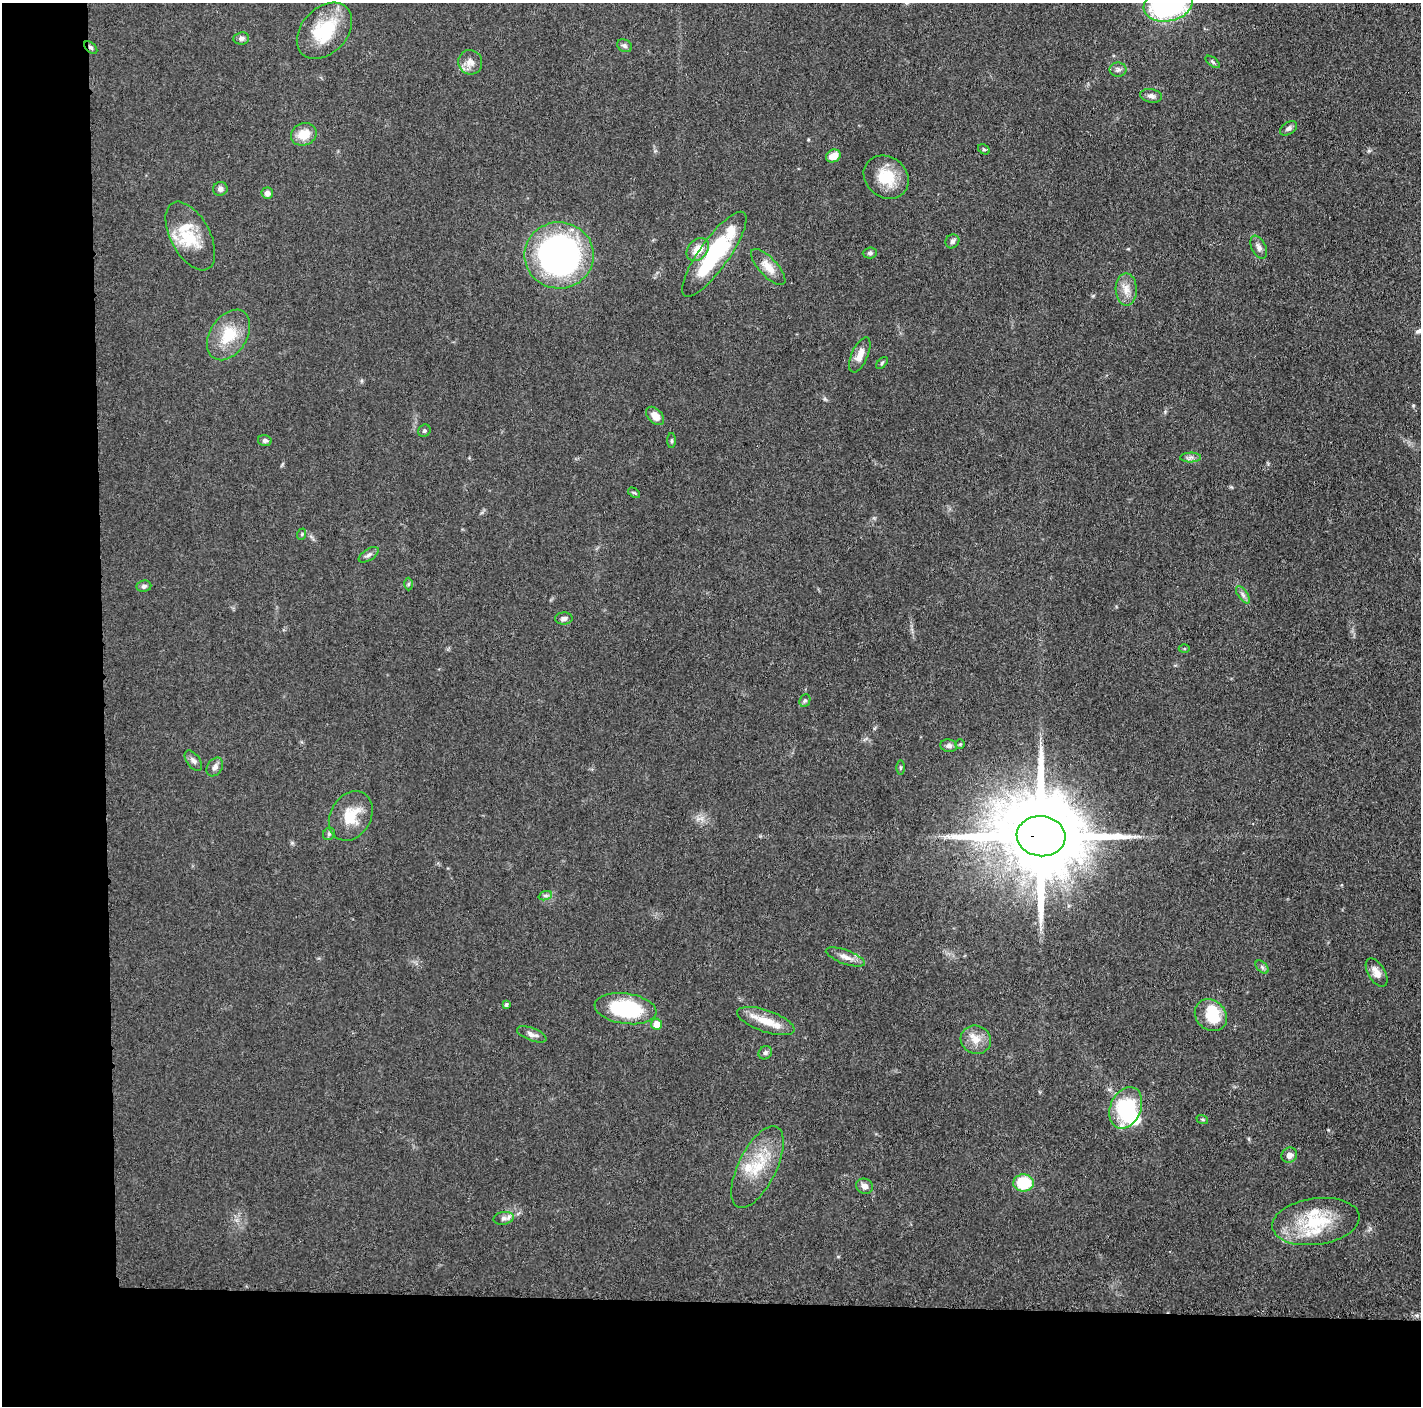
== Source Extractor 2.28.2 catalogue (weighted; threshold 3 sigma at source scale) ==
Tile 7 of 3 x 3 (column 1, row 3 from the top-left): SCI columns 7-1425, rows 19-1422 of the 4265 x 4250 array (HDU 1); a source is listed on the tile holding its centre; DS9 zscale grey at full resolution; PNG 1423 x 1408 px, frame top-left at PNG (2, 3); each listed source drawn as its Kron ellipse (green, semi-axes under 4 px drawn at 4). Shown black and unused: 14% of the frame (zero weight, under 3 of 5 exposures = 1% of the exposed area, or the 3 px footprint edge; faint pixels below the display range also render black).
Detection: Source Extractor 2.28.2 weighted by HDU 2 'WHT'; one run over the whole footprint, this tile lists its part. Background 0.0485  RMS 0.0053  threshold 0.0237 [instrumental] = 3 sigma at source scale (4.5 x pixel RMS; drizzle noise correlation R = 1.50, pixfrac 1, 0.05/0.05 arcsec/px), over >= 5 px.
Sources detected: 78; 2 inside a brighter object's white glare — neither listed nor drawn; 6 inside a brighter listed object's ellipse — not listed separately; the other 70 listed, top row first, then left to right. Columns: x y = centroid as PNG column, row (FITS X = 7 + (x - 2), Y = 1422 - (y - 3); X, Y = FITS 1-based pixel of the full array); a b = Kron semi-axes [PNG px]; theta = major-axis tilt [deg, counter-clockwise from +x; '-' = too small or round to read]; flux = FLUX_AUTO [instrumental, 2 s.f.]
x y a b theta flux
1168 4 25 17 14 100
324 31 32 22 47 28
241 38 8 6 5 1.7
624 46 8 6 -27 1.4
91 47 8 5 -44 1.3
470 62 12 12 - 4.2
1213 62 8 4 -37 0.98
1118 70 8 7 - 1.9
1151 96 11 7 -11 2.2
1288 128 9 6 33 1.9
304 134 13 11 23 8.7
984 149 6 4 -30 0.8
833 156 7 6 - 5.9
886 177 24 20 -37 16
220 189 7 6 - 1.8
267 193 6 5 - 2.5
190 236 37 19 -62 19
952 241 7 6 - 1.6
1259 247 12 7 -64 2.4
698 250 13 9 46 7.8
870 253 7 5 4 1.1
714 254 51 15 54 52
559 255 35 33 -1 180
768 267 23 9 -47 6.9
1126 289 16 10 -88 5.5
229 335 28 18 57 18
860 355 19 8 66 5.3
882 363 7 4 47 0.86
655 416 11 7 -46 5.1
424 431 6 5 - 0.99
265 440 7 5 -15 1.4
672 440 7 4 -90 0.77
1190 457 10 5 1 1.7
634 493 7 3 -35 0.68
302 534 6 3 72 0.58
369 555 11 5 33 1.7
408 584 6 4 89 0.75
144 586 7 5 9 1.6
1243 595 10 5 -55 1.6
564 619 8 6 1 1.8
1184 649 5 3 - 0.62
805 701 6 5 - 0.96
960 744 5 5 - 0.7
949 746 8 6 -9 2
193 761 12 6 -53 2
215 767 10 7 57 2.4
900 768 7 3 90 0.71
351 816 26 20 59 15
329 834 6 5 - 1
1041 836 24 20 -6 10000
545 896 7 4 18 1
845 957 21 7 -20 4
1262 967 8 4 -46 1.2
1376 972 16 8 -59 4.1
506 1005 4 4 - 1.2
626 1009 31 15 -8 45
1211 1015 17 14 -42 17
766 1021 30 11 -19 11
656 1024 5 5 - 6.3
532 1034 15 6 -21 2.8
976 1040 15 14 - 6.9
765 1053 7 6 - 1.4
1126 1108 22 15 67 40
1202 1119 6 4 -19 0.6
1289 1155 8 7 - 3.1
757 1167 44 19 64 21
1024 1183 10 8 -1 22
865 1186 8 7 - 2.8
503 1218 10 6 11 1.9
1316 1222 44 23 8 29
Overlapping masked pixels (flux is a lower limit): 2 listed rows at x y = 91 47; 1041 836
Isophote crosses this tile's border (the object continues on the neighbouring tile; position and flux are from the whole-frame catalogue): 1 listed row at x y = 1168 4